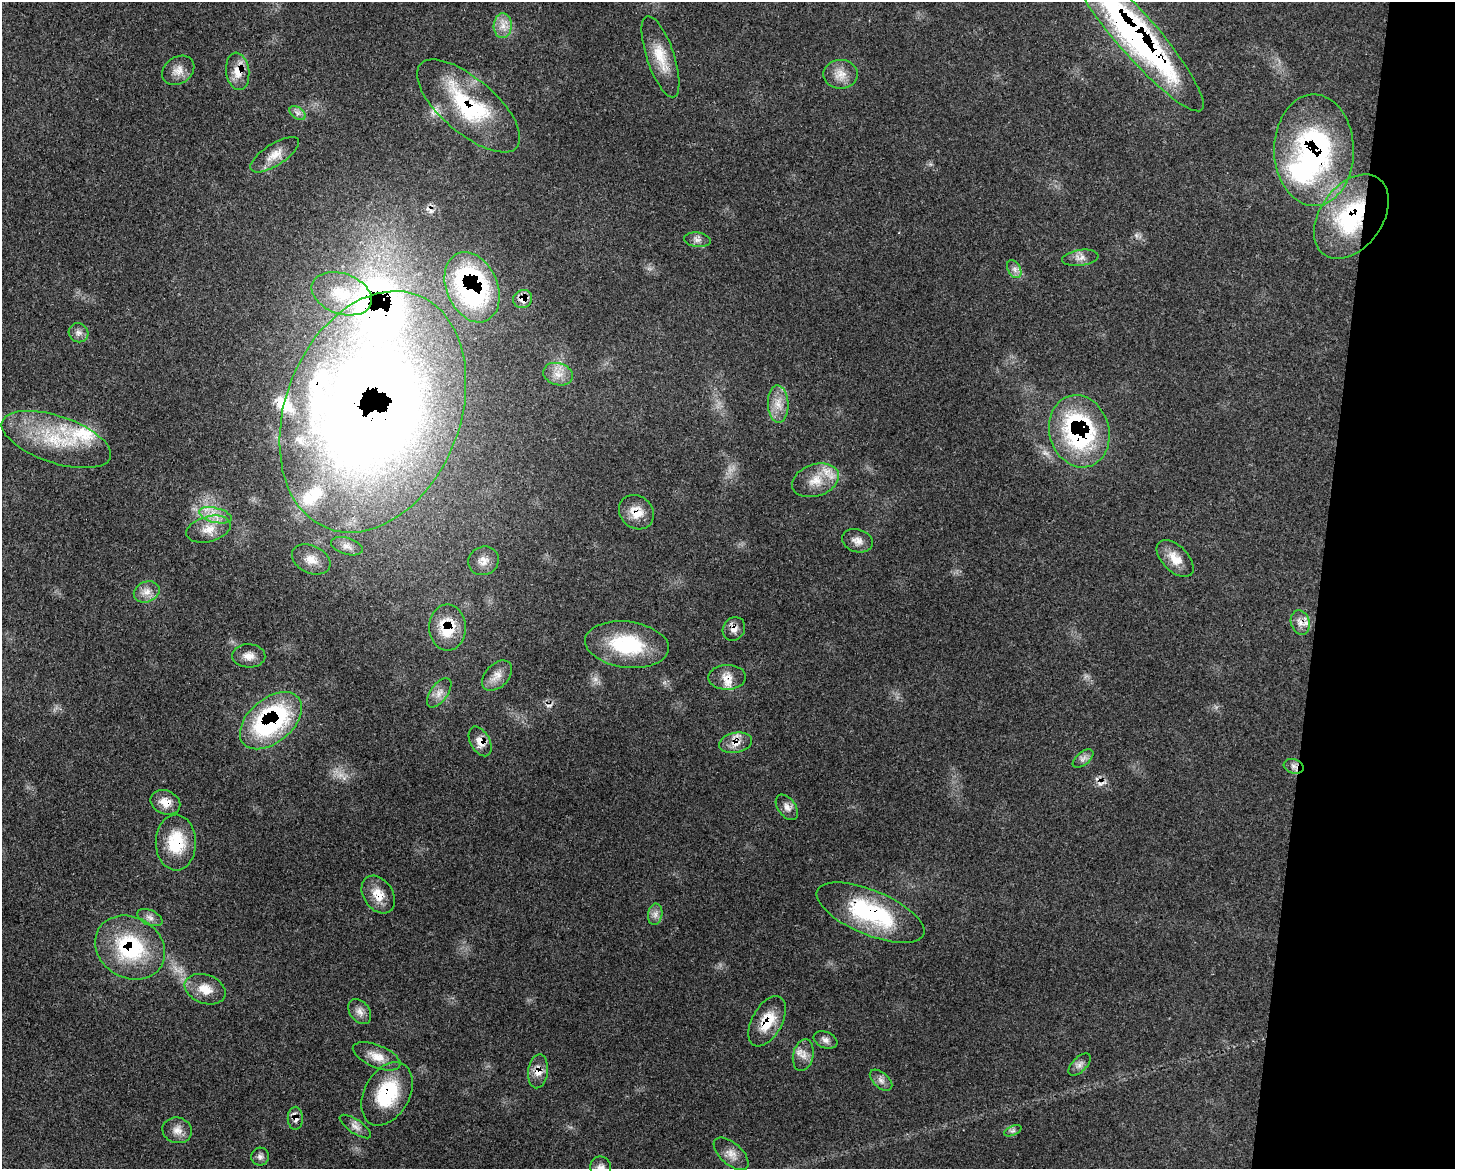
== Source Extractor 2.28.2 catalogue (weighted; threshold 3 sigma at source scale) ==
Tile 6 of 3 x 4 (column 3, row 2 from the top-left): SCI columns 3205-4657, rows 2415-3581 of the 4841 x 4829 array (HDU 1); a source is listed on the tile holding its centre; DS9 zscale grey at full resolution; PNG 1457 x 1171 px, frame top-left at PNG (2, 2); each listed source drawn as its Kron ellipse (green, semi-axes under 4 px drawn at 4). Shown black and unused: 9% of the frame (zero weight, under 3 of 4 exposures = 9% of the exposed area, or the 3 px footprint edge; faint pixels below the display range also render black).
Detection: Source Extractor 2.28.2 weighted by HDU 2 'WHT'; one run over the whole footprint, this tile lists its part. Background 0.44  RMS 0.0075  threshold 0.0338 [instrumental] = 3 sigma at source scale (4.5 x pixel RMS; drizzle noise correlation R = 1.50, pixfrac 1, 0.05/0.05 arcsec/px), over >= 5 px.
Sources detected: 83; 1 too faint to see at this stretch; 2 inside a brighter object's white glare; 3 cosmic-ray / hot-pixel residue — neither listed nor drawn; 6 inside a brighter listed object's ellipse — not listed separately; the other 71 listed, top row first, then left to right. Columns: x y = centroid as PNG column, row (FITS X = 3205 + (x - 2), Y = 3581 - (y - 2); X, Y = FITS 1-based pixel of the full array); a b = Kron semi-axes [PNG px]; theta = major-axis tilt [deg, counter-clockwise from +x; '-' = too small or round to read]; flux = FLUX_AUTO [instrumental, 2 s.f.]
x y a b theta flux
503 26 12 9 87 7.1
1136 35 100 20 -49 270
660 57 42 13 -71 20
178 70 17 13 35 7.9
238 71 19 11 -82 11
841 74 17 14 -1 9.7
468 106 64 27 -41 80
297 113 9 5 -34 2.7
1314 150 56 40 -89 160
275 155 28 11 33 11
1351 217 47 31 55 83
697 240 13 7 -8 3.6
1080 258 18 8 8 5.2
1014 269 10 6 -62 3.5
472 287 37 25 -67 140
342 294 31 20 -20 28
523 299 9 9 - 8.6
79 333 10 9 - 3.9
558 374 15 11 -16 9
778 404 19 10 -88 10
373 412 125 87 68 1500
1079 431 37 30 -74 130
56 439 57 23 -18 54
815 480 24 16 19 17
636 512 18 16 -41 13
215 515 17 7 -14 8.6
208 529 22 12 16 13
857 541 15 11 -18 6.1
347 546 16 8 -17 5.2
311 559 20 13 -25 11
1175 559 23 12 -45 12
483 561 15 14 - 7.4
147 592 13 10 24 7
1300 622 12 9 -73 5.9
448 628 23 18 -89 27
734 629 12 10 54 5.3
627 645 42 23 -7 57
249 656 16 11 -2 7.2
497 676 18 11 46 8.3
727 677 19 12 1 10
439 693 17 8 54 6.3
271 721 36 22 40 120
480 741 16 9 -61 8.2
736 743 16 10 11 7.8
1083 759 12 6 39 3.6
1294 766 10 7 -18 3.4
165 802 15 11 -23 9.8
787 807 14 9 -53 4.7
176 843 28 20 -89 32
378 895 20 14 -56 12
870 913 57 22 -23 83
655 914 11 7 80 4
150 918 13 7 -24 4.2
130 948 36 30 -31 70
205 989 21 14 -20 13
360 1012 14 9 -53 5.2
767 1021 27 15 61 21
825 1040 12 8 -23 3.8
803 1055 16 10 78 6.8
377 1056 25 11 -22 11
1080 1065 14 7 45 3.8
538 1071 17 10 84 8
881 1080 13 7 -41 4.1
387 1094 34 22 61 49
295 1118 11 7 90 4.6
355 1127 18 7 -34 4.6
177 1130 15 12 -15 6.9
1013 1131 9 4 22 2.1
731 1154 21 11 -41 7.8
260 1157 9 9 - 3
601 1168 12 10 -79 5
Overlapping masked pixels (flux is a lower limit): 27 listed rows (the first 20) at x y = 1136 35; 238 71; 468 106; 1314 150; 1351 217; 472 287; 523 299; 373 412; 1079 431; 636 512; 1300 622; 448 628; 734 629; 727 677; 271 721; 480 741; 736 743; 1294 766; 165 802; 176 843
Isophote crosses this tile's border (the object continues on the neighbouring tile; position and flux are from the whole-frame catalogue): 2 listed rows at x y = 1136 35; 601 1168